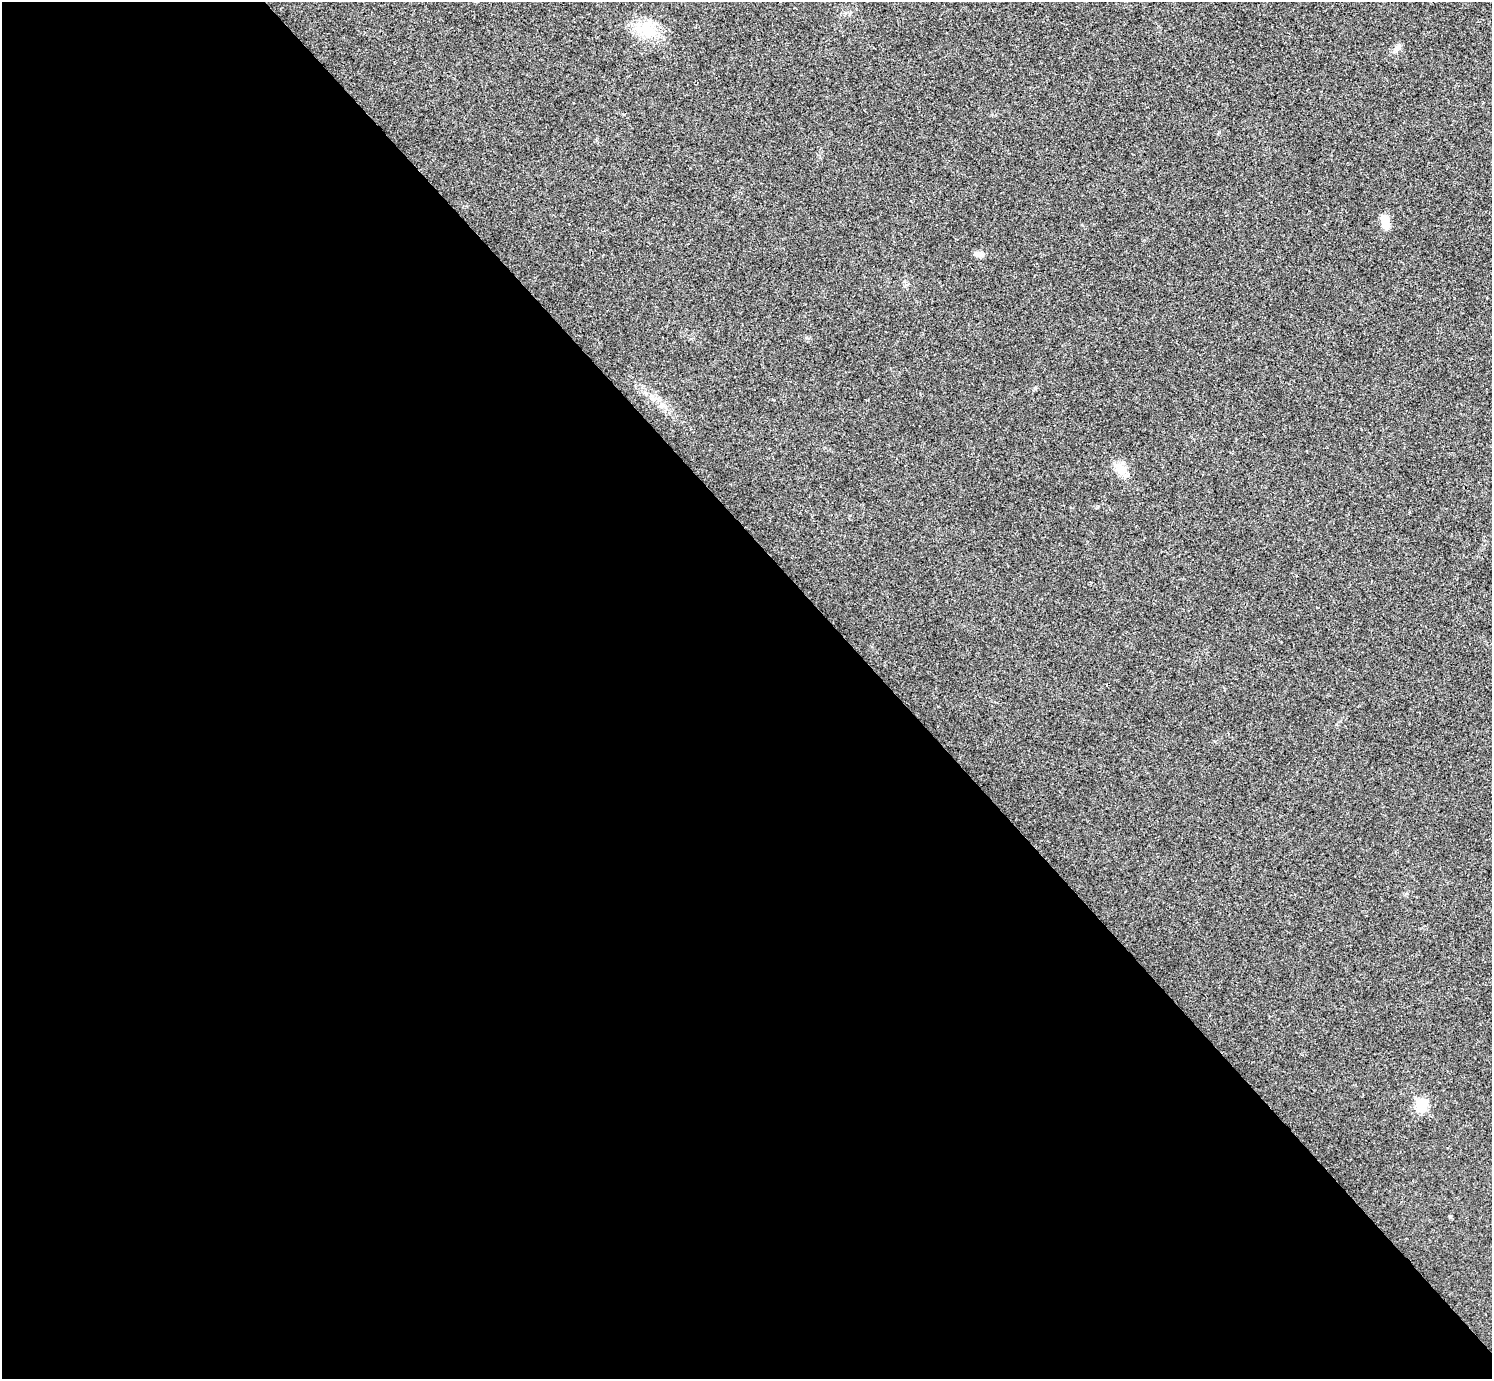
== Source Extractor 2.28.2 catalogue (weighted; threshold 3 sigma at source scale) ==
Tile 9 of 4 x 4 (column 1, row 3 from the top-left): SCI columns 4-1493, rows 1537-2913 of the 5969 x 5967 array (HDU 1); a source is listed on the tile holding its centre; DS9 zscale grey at full resolution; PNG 1494 x 1381 px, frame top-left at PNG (2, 2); no overlay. Shown black and unused: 60% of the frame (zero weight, under 3 of 4 exposures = <1% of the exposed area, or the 3 px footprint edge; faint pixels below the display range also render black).
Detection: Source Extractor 2.28.2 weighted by HDU 2 'WHT'; one run over the whole footprint, this tile lists its part. Background 0.021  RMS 0.0043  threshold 0.0195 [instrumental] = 3 sigma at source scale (4.5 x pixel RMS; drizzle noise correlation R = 1.50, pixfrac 1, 0.05/0.05 arcsec/px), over >= 5 px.
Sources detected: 8; all 8 listed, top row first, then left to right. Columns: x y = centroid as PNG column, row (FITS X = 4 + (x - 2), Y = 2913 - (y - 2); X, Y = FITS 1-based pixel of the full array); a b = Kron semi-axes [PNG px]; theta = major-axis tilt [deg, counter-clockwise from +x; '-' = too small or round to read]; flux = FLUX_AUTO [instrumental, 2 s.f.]
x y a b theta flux
645 31 25 19 2 12
1397 48 14 6 57 1.8
1385 222 15 9 -73 5.1
978 254 11 6 -8 2.2
1035 388 6 5 - 0.59
1120 468 21 12 -45 5.4
1422 1105 7 6 - 28
1450 1217 5 4 - 0.5